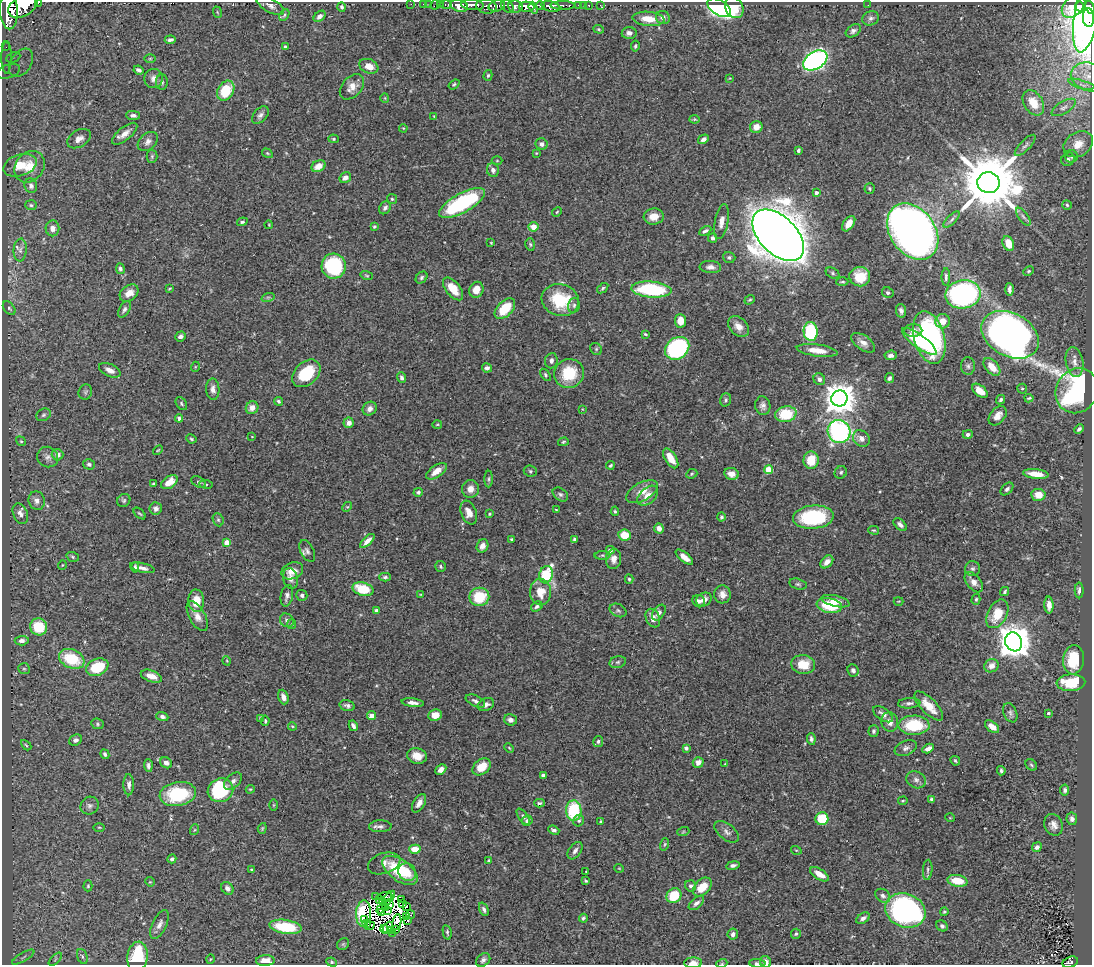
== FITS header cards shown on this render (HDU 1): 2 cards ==
NAXIS1  =                 1090
NAXIS2  =                  963

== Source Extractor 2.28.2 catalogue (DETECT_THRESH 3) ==
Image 1090 x 963 px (HDU 1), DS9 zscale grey, 1 PNG px = 1 image px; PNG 1094 x 967 px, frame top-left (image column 1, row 963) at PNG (2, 2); each listed source drawn as its Kron ellipse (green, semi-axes under 4 px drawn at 4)
Background 0.474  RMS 0.022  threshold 0.0675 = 3 sigma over >= 5 px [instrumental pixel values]
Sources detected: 475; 13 with non-positive FLUX_AUTO (blend fragments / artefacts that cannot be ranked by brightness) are neither listed nor drawn; the other 462 listed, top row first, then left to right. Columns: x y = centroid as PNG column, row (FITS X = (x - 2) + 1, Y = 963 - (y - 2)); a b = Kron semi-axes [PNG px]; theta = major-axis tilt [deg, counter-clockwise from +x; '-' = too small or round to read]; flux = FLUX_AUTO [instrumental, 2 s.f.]
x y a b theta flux
38 3 3 2 - 75
411 4 2 2 - 5.4
423 4 2 2 - 5.5
429 4 2 2 - 7.9
440 4 3 2 - 18
435 5 5 2 - 14
446 5 6 3 0 44
473 5 11 5 -4 1000
563 5 12 3 -1 270
579 5 3 3 - 24
583 5 2 2 - 5
589 5 3 3 - 13
600 5 3 2 - 2.2
868 5 2 2 - 0.87
23 6 16 10 29 4800
270 6 15 6 -27 7.4
459 6 9 6 -14 1400
486 6 10 7 -10 330
497 6 8 5 15 550
507 6 8 5 -52 310
515 6 7 6 - 470
540 6 4 3 - 410
1073 6 14 9 46 260
342 7 5 4 - 3.3
527 7 7 5 -2 1800
551 7 9 5 -13 1200
1080 7 6 3 -59 380
1090 7 7 3 -72 930
533 8 6 3 -69 820
719 8 13 7 -32 440
734 8 11 8 -61 26
9 10 19 9 -88 4900
217 12 6 3 -71 1.5
1087 13 40 12 80 1000
284 15 6 4 61 2.5
320 16 7 4 41 6.3
663 17 7 6 - 7
871 18 8 7 - 4.6
1088 18 9 5 -86 880
648 19 16 7 -5 24
599 29 5 4 - 1.9
853 31 8 5 36 4.8
629 33 7 6 - 6.5
170 40 5 3 - 4.3
635 46 5 4 - 2.7
6 47 3 3 - 3.8
285 47 4 3 - 2.4
6 57 16 5 -90 12
13 57 7 5 25 5
150 59 6 4 1 1.6
815 60 13 8 32 570
21 63 16 10 57 21
369 66 10 7 -22 18
138 70 5 3 - 4.3
8 71 12 6 18 10
488 75 5 4 - 2.2
1087 76 16 13 -9 21
154 78 9 9 - 8
730 78 4 2 - 1
162 82 8 6 -90 3.5
454 84 6 4 38 2.2
1083 85 15 4 -18 6.5
352 87 15 9 48 16
226 91 11 7 59 55
385 98 4 4 - 1.5
1033 103 14 9 -58 26
1064 107 13 6 31 7.1
133 115 7 4 -1 4.6
260 115 10 6 47 5.7
434 116 3 3 - 1.1
694 119 5 4 - 1.7
756 127 6 6 - 12
403 128 4 3 - 1.3
125 134 15 6 39 11
79 139 13 8 31 9.2
334 139 5 4 - 2
703 139 6 4 32 4.7
148 141 11 8 42 7.2
542 144 6 5 - 5.1
1078 144 16 12 32 20
1025 145 14 5 46 4.6
798 150 4 3 - 3
267 153 6 3 -32 1.7
536 153 4 4 - 1.3
152 156 6 5 - 2.5
1071 156 6 6 - 3.6
1068 159 7 6 - 4.7
497 161 5 3 - 1.3
20 165 17 10 17 28
318 166 7 5 29 16
30 167 17 14 51 25
493 170 7 6 - 6.8
345 178 6 5 - 7.4
988 183 11 10 - 15000
31 186 7 6 - 5.1
869 189 5 5 - 2.1
816 193 4 3 - 4.9
392 199 5 5 - 2.2
462 203 25 9 29 150
31 205 6 5 - 2.8
1067 205 5 4 - 2.2
385 208 7 5 52 4.1
557 212 5 4 - 1.9
654 217 10 8 6 17
1023 217 10 5 -54 4.4
952 219 10 4 45 4.7
242 222 5 4 - 2.6
721 222 18 6 79 11
849 224 9 5 55 14
269 225 4 2 - 1.4
374 226 3 3 - 3.2
533 227 5 4 - 19
52 228 8 7 - 10
705 231 6 4 28 3.9
913 232 31 22 -54 1500
778 235 31 18 -45 5600
713 238 4 4 - 3.6
491 243 3 2 - 1.2
1008 243 8 5 -67 22
530 244 6 4 -74 2.4
20 250 11 6 85 6.3
729 257 6 5 - 3.2
334 266 12 12 - 120
710 267 11 6 -4 6.9
120 269 5 4 - 3.7
1029 271 5 3 - 2
833 273 7 5 -29 3.3
367 276 6 4 -17 1.9
860 277 10 9 - 37
946 277 9 4 90 3.6
421 278 6 5 - 3.1
842 282 6 3 1 2
169 288 4 2 - 1.5
603 288 6 3 38 2.3
453 289 13 7 -51 25
1009 289 6 3 -86 4.9
476 290 8 7 - 16
651 290 20 8 -4 130
129 293 10 7 36 15
888 293 6 5 - 3.7
963 294 18 14 10 340
268 297 7 4 18 2.4
560 300 19 15 -16 68
750 300 5 4 - 2.2
574 305 7 5 76 3.9
9 308 8 5 -51 2.8
124 309 9 5 59 4.3
505 309 12 7 46 42
901 311 7 5 -79 4.8
680 321 7 5 -85 17
943 321 7 7 - 16
738 327 12 8 -46 13
811 331 9 7 -86 110
913 331 9 6 3 9.9
645 334 3 3 - 1.8
1010 335 30 21 -29 1300
181 336 6 5 - 5.2
929 337 27 15 -74 230
919 341 21 6 -36 87
863 343 13 7 -35 10
677 348 13 10 35 270
596 349 6 5 - 2.2
817 350 20 6 -7 20
891 355 6 5 - 5.9
551 361 7 6 - 6.3
1074 362 15 8 -81 11
968 366 9 7 -87 4.8
195 367 5 3 - 1.3
992 367 10 6 -48 21
487 368 5 4 - 5.5
110 370 11 6 -24 9.9
306 373 16 11 43 60
569 373 15 14 - 54
545 375 7 4 -55 2.6
402 378 5 4 - 3.8
889 378 5 4 - 3.4
819 379 6 5 - 5.1
213 389 11 6 -88 7.4
1022 389 5 4 - 2.2
980 391 9 5 -40 16
1077 391 23 20 57 350
85 392 8 6 66 3.3
839 398 8 8 - 2700
1029 398 4 3 - 1.8
726 400 7 5 71 2.9
1001 400 5 4 - 3
278 401 4 4 - 2.8
181 404 7 5 -54 2.6
763 406 9 7 -80 7
252 408 6 6 - 12
370 409 7 6 - 7.6
582 409 3 2 - 0.86
786 414 11 8 11 55
43 415 7 6 - 3.7
998 416 11 7 49 12
179 418 4 4 - 4
349 423 5 5 - 9.8
437 424 5 3 - 1.5
1079 429 5 3 - 3.3
839 431 11 11 - 300
968 434 5 4 - 4.9
252 437 3 2 - 0.8
861 438 9 7 -45 8.6
191 439 5 3 - 1.8
21 441 5 4 - 2.1
563 442 5 4 - 2.1
158 450 6 3 44 1.6
58 455 6 5 - 10
48 457 11 10 - 8.4
671 458 11 5 -58 23
811 460 9 7 85 32
89 464 6 5 - 3.8
610 465 4 3 - 2.2
769 470 4 4 - 50
436 471 12 6 34 15
530 471 6 5 - 2.8
841 472 6 5 - 3.1
692 474 6 4 23 2
731 474 7 6 - 11
1036 474 13 5 -6 20
489 479 8 4 89 2.6
169 482 9 5 35 16
198 482 8 5 -27 2.8
154 484 4 3 - 2.9
206 484 6 3 -7 2
470 489 9 8 - 11
1007 489 7 5 46 4.5
418 492 4 4 - 3.2
642 492 17 9 28 17
560 494 8 6 -38 4.1
1038 495 7 6 - 19
648 496 12 7 44 15
124 500 7 6 - 2.9
37 501 9 8 - 8.4
347 507 5 4 - 1.8
156 508 6 6 - 5.3
556 510 3 3 - 1.3
615 511 4 4 - 2.2
469 512 12 7 -68 14
20 514 11 7 -67 9
140 514 7 3 -44 1.9
490 514 4 3 - 1.7
721 517 4 4 - 2.3
813 517 20 11 5 120
218 520 7 5 -68 2.8
900 525 8 5 -44 5.8
659 528 5 5 - 8.1
874 530 5 4 - 1.7
625 535 6 5 - 29
511 539 3 2 - 1.7
575 539 3 3 - 3.6
367 541 9 4 44 9.9
227 542 4 4 - 22
482 546 7 5 62 8.9
610 550 4 4 - 6.1
307 551 11 6 -63 5.8
603 555 8 4 -1 2.6
73 557 6 4 -18 2.4
684 557 10 4 -39 11
613 559 10 7 83 9.8
827 562 7 5 46 8.3
62 565 5 3 - 1.1
441 566 5 5 - 2.6
135 567 5 4 - 3.3
142 568 13 4 -12 6.7
973 569 7 7 - 4.3
292 571 11 8 21 17
546 575 9 6 71 120
385 577 5 4 - 3
290 579 10 7 -74 8.3
629 579 4 4 - 2.1
974 582 12 7 -51 11
798 584 9 5 -14 3.3
363 589 11 6 -16 50
1079 590 8 4 89 4.5
540 592 13 10 -88 22
1005 592 5 3 - 2.6
421 594 4 2 - 1.2
722 594 9 8 - 9.7
302 595 5 5 - 4.6
287 596 11 6 79 6.1
479 597 10 9 - 54
976 599 5 4 - 2.2
704 600 8 6 32 9
196 601 11 8 -87 24
699 601 6 6 - 5.1
836 601 14 5 -13 12
899 601 5 2 - 1.2
1049 605 8 4 -88 9.3
537 606 6 4 34 3.1
829 606 13 7 -9 63
618 610 9 6 -25 4.1
376 611 4 4 - 3.6
659 613 9 5 53 5
997 614 15 9 62 37
197 616 16 8 -61 12
653 618 10 6 -66 9
287 620 7 6 - 5.3
292 624 5 4 - 1.7
39 627 8 8 - 60
22 641 7 5 4 7
1014 642 10 8 -62 3300
72 659 13 9 -23 66
1073 660 15 10 84 47
227 661 5 3 - 1.3
618 662 8 6 16 3.6
803 664 12 9 -9 31
991 666 7 6 - 11
97 667 11 8 22 61
24 669 6 5 - 2.7
853 670 6 5 - 4.6
151 676 11 5 -20 14
1071 683 14 8 3 57
283 697 7 5 -70 7.8
475 701 10 5 -26 5.4
413 703 11 4 -7 7.1
909 703 11 5 5 4.9
486 704 8 6 26 5.9
347 706 8 5 -14 4.5
929 706 19 7 -46 25
1010 713 10 6 -66 4.5
1048 713 3 3 - 2.2
883 714 11 6 -35 7.8
435 715 7 6 - 14
371 716 5 4 - 14
162 717 6 4 -21 4.7
261 719 4 3 - 2.9
510 720 6 5 - 5.5
265 721 5 3 - 2.1
890 722 9 8 - 11
97 724 6 5 - 2.4
914 725 15 9 0 73
292 726 4 3 - 1.4
353 726 5 3 - 4.9
992 727 8 5 -40 14
874 731 6 5 - 3.4
811 739 6 4 -82 3.6
76 740 7 5 28 5.3
598 741 5 5 - 3.1
26 745 6 3 -45 1.9
509 748 5 3 - 1.2
686 748 4 4 - 4.1
906 748 11 7 22 6.4
928 748 6 4 30 8.4
105 754 5 4 - 3.2
417 756 10 8 -13 16
955 761 5 3 - 2.2
698 762 5 5 - 10
166 763 6 5 - 6.7
725 764 3 3 - 1.2
1031 765 6 5 - 2.4
148 766 6 4 -86 4.5
482 767 10 7 39 26
441 769 6 4 44 7.1
1001 771 4 4 - 2.5
543 776 4 4 - 9.5
916 780 10 8 -27 7.1
233 781 11 6 44 7
129 785 10 5 -89 6.7
250 789 4 4 - 1.6
220 790 13 11 28 140
1065 790 5 4 - 3.5
178 794 18 12 9 89
931 799 4 3 - 2.9
903 801 4 2 - 1.4
419 803 10 5 59 9
539 803 5 3 - 2.5
274 805 5 3 - 1.4
90 806 9 8 - 5.4
574 810 10 7 -88 88
523 817 9 4 -54 3.8
950 818 5 3 - 1.1
822 819 6 6 - 55
1072 819 6 5 - 5.5
527 821 5 5 - 5.6
579 821 6 5 - 2.7
601 821 3 2 - 1.4
1053 825 11 9 -65 9.1
380 826 11 6 2 5.9
99 827 6 4 -1 1.8
262 828 5 4 - 1.8
194 830 5 3 - 1.5
554 830 6 4 -23 3.8
683 832 6 4 19 1.8
727 832 14 7 -38 7
665 844 6 4 73 1.8
1037 847 5 4 - 5.8
415 849 5 4 - 23
796 850 5 3 - 1.4
575 851 10 6 55 5.9
172 859 4 4 - 3.4
489 860 3 3 - 1.7
384 863 17 10 18 10
733 865 7 4 10 4.6
619 868 5 3 - 1.1
251 870 3 3 - 1.6
400 870 20 10 -35 74
928 870 10 5 86 3.7
407 872 9 8 - 14
586 872 3 2 - 0.97
820 874 10 5 -32 16
586 881 4 3 - 2
957 881 10 5 -12 31
150 882 5 4 - 1.4
88 886 5 4 - 2
691 886 6 5 - 3.9
702 887 11 7 44 26
227 888 7 5 -47 5.9
376 896 3 3 - 3.8
385 896 7 2 5 4.4
674 896 8 7 - 48
883 896 8 6 -37 5.1
389 898 8 2 53 2.2
401 899 3 2 - 1.9
379 900 3 2 - 0.9
382 902 3 2 - 0.61
403 903 3 2 - 2
696 903 9 5 40 5.8
390 904 3 3 - 0.95
406 906 3 2 - 2.6
382 908 6 3 43 3
385 908 3 2 - 2.1
484 909 7 4 -68 4.1
387 911 3 2 - 1.6
905 911 21 16 -21 360
944 912 4 4 - 2.4
364 913 13 7 86 42
382 913 4 2 - 1.1
411 915 4 2 - 8.3
407 916 4 3 - 0.79
583 918 4 4 - 2.5
863 918 7 5 33 5.2
365 919 3 2 - 4.1
408 920 3 2 - 0.58
397 922 8 4 79 0.19
367 923 3 2 - 0.82
159 924 15 7 64 8.9
369 926 5 2 - 2.8
942 926 6 5 - 3.6
285 927 16 7 -8 76
388 927 6 3 47 1.9
384 929 4 3 - 1.8
396 929 3 2 - 1.6
391 930 3 2 - 1.6
447 932 7 4 -78 2.6
393 933 2 2 - 0.64
733 934 5 5 - 6.2
796 934 5 5 - 2.5
343 944 6 5 - 2.6
82 956 8 5 -70 3.2
137 956 15 10 81 81
23 957 12 2 30 3.2
55 959 8 3 46 2.1
210 959 4 3 - 1.3
483 960 8 6 41 4.5
265 961 9 5 4 15
332 962 5 4 - 2.2
765 962 6 5 - 8.1
1070 962 8 5 21 97
693 963 9 5 2 10
722 963 5 3 - 1.4
757 963 8 4 -3 3.4
At the frame edge (FLAGS 8, measured only in part): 9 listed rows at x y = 38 3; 23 6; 1090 7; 9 10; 765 962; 1070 962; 693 963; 722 963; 757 963
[13 non-positive-flux detections neither listed nor drawn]